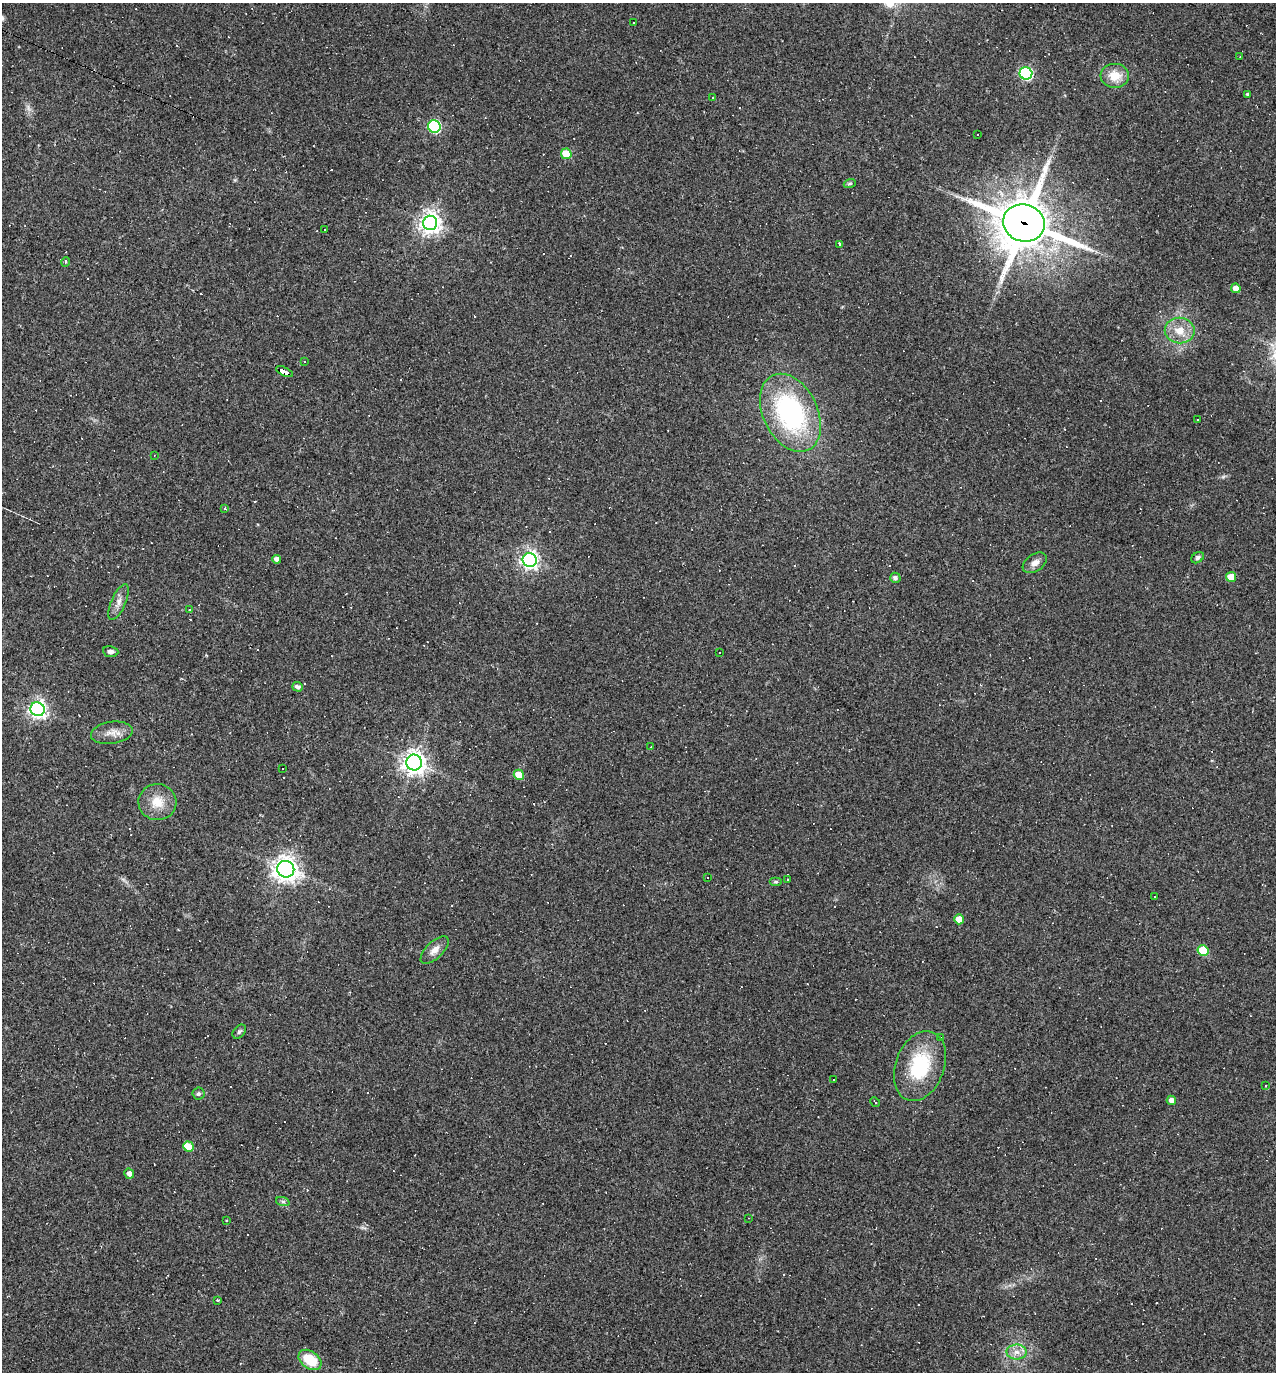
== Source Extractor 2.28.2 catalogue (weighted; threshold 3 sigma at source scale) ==
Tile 11 of 4 x 4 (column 3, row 3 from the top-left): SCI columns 2814-4087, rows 1371-2740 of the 5494 x 5479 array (HDU 1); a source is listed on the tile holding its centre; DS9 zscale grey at full resolution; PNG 1278 x 1374 px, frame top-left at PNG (2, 3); each listed source drawn as its Kron ellipse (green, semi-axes under 4 px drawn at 4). Shown black and unused: <1% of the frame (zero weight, under 2 of 3 exposures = <1% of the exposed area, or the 3 px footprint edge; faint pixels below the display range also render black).
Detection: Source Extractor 2.28.2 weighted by HDU 2 'WHT'; one run over the whole footprint, this tile lists its part. Background 0.178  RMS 0.0079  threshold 0.0355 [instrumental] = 3 sigma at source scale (4.5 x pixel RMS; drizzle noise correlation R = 1.50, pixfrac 1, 0.05/0.05 arcsec/px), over >= 5 px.
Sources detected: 112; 46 cosmic-ray / hot-pixel residue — neither listed nor drawn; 1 inside a brighter listed object's ellipse — not listed separately; the other 65 listed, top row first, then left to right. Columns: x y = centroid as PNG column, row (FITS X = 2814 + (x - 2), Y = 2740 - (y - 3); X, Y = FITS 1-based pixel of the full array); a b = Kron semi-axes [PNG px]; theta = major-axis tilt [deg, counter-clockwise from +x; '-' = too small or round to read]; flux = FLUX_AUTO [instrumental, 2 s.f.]
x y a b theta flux
634 22 3 3 - 3.9
1240 56 2 2 - 0.65
1026 73 6 6 - 110
1115 76 14 12 -5 13
1248 94 3 3 - 1.3
712 97 3 3 - 2.5
434 126 6 6 - 100
978 135 3 2 - 0.77
566 154 5 5 - 22
850 183 6 4 19 1.1
430 223 7 7 - 610
1024 223 21 18 -19 3700
324 230 3 3 - 11
839 244 3 3 - 4.5
66 262 5 3 - 0.9
1236 288 5 4 - 5.8
1180 331 15 12 -9 12
305 362 3 2 - 0.78
284 372 9 4 -26 150
790 413 41 27 -64 120
1198 420 3 3 - 1.2
154 455 3 2 - 0.52
225 509 3 3 - 7.2
1198 558 7 5 35 1.6
277 559 4 4 - 3.7
530 560 7 7 - 330
1035 563 13 8 34 4.9
1231 577 5 5 - 13
895 578 5 5 - 2.6
119 602 19 7 66 5.7
190 610 3 3 - 0.83
111 652 8 5 -8 2.6
719 653 2 2 - 0.59
298 687 5 4 - 3
37 709 7 7 - 310
112 733 21 11 8 7.9
651 747 3 2 - 0.7
414 763 8 8 - 570
283 769 3 3 - 49
519 775 5 5 - 15
157 802 19 18 - 15
286 869 9 8 - 700
707 877 2 2 - 0.61
787 880 3 2 - 0.75
776 882 6 4 0 1.3
1154 896 3 3 - 1.7
959 919 5 5 - 9.4
435 950 18 8 45 6
1203 950 5 5 - 28
239 1032 8 5 49 1.7
941 1038 3 3 - 0.99
920 1066 36 24 70 48
834 1079 3 3 - 3
1266 1085 3 2 - 1.5
198 1094 6 6 - 1.6
1171 1100 5 4 - 4.3
875 1102 5 2 - 0.61
188 1146 5 5 - 21
129 1174 5 4 - 3.6
283 1202 7 4 -19 1.4
749 1218 3 2 - 0.41
226 1220 3 2 - 1
217 1300 3 3 - 1.2
1017 1352 10 7 -1 5.3
310 1360 13 8 -35 20
Overlapping masked pixels (flux is a lower limit): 2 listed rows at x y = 1024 223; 284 372
Unlisted compact peaks at least as high as the median listed source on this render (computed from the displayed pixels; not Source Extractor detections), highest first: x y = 1223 477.